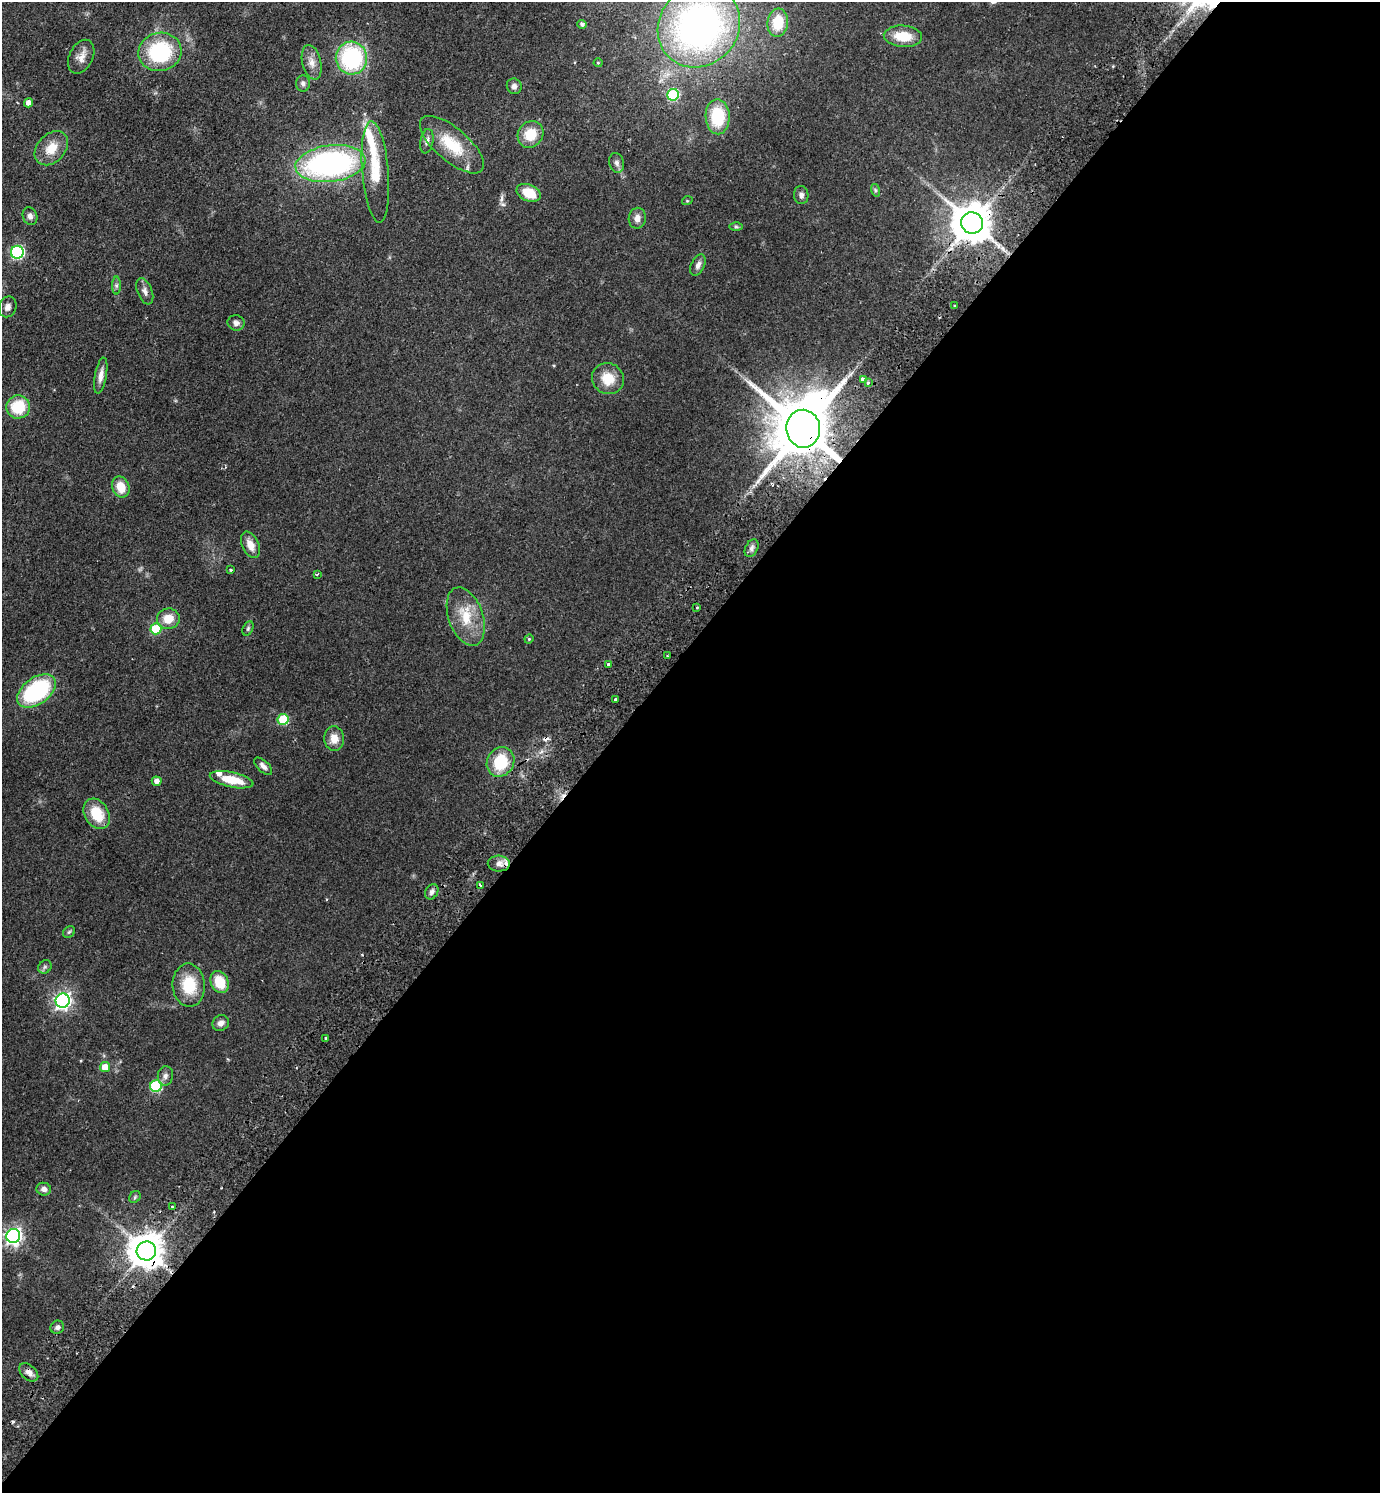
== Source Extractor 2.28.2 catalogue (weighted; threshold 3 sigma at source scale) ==
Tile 12 of 4 x 4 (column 4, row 3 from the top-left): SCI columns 4479-5856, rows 1533-3023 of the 6059 x 6046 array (HDU 1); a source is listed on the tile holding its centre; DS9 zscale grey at full resolution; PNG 1382 x 1495 px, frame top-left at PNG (2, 2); each listed source drawn as its Kron ellipse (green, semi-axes under 4 px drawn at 4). Shown black and unused: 56% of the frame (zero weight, under 2 of 3 exposures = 3% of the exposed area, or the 3 px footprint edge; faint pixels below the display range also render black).
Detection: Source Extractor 2.28.2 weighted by HDU 2 'WHT'; one run over the whole footprint, this tile lists its part. Background 0.0488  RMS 0.0049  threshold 0.0222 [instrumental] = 3 sigma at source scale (4.5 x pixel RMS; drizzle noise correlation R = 1.50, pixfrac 1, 0.05/0.05 arcsec/px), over >= 5 px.
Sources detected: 91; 5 cosmic-ray / hot-pixel residue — neither listed nor drawn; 2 inside a brighter listed object's ellipse — not listed separately; the other 84 listed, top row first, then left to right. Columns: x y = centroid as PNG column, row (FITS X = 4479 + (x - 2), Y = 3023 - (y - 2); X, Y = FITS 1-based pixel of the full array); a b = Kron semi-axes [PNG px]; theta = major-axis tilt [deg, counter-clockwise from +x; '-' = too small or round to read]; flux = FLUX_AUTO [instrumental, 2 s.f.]
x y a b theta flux
778 23 14 10 83 14
582 24 5 4 - 1.3
699 26 43 39 46 210
903 36 19 10 -4 11
160 52 22 19 13 38
81 57 18 11 64 4.2
351 58 16 15 - 54
312 62 17 9 -77 4.2
598 63 4 4 - 0.52
303 83 8 7 - 1.6
514 86 8 7 - 1.8
673 95 6 6 - 37
29 103 4 4 - 3.4
718 117 17 12 -89 22
530 134 14 12 53 11
427 141 12 6 80 1.9
452 145 40 16 -41 19
51 148 19 14 47 9
617 163 10 7 -73 1.8
330 164 35 18 7 130
375 172 51 13 -85 16
875 190 6 4 -72 0.78
529 193 13 8 -22 11
801 195 9 7 -86 1.9
687 201 5 3 - 0.45
30 216 9 7 -69 2.1
637 218 10 8 80 3
972 223 11 10 - 1500
736 227 6 4 -1 0.83
17 252 6 6 - 73
698 265 11 6 65 2.2
116 286 9 4 90 1.2
145 291 14 7 -68 2.3
955 306 3 3 - 1
8 307 10 8 67 2.2
236 323 8 7 - 1.9
101 376 18 6 80 3.4
608 379 16 15 - 9.5
863 379 4 3 - 6.7
868 383 3 3 - 1.6
18 407 12 11 - 16
803 429 19 17 -83 4300
121 487 11 8 -70 8
250 545 14 8 -65 4.7
752 548 9 6 62 1.8
230 570 3 3 - 0.88
317 574 3 3 - 0.56
697 608 4 2 - 0.41
466 617 30 17 -71 15
168 619 11 10 - 7.1
248 628 7 5 64 0.85
156 629 5 5 - 21
529 639 5 4 - 0.54
667 656 2 2 - 0.51
608 664 3 3 - 1.7
37 691 22 13 35 50
616 699 3 3 - 1.5
283 719 5 5 - 23
334 738 12 10 -85 5
500 762 15 13 56 19
263 766 11 5 -43 2.1
232 780 22 7 -12 12
157 781 5 4 - 2.4
97 814 16 12 -60 14
499 864 11 8 -3 3.3
480 885 3 2 - 1.1
432 892 8 6 57 1.7
69 932 7 5 44 0.82
45 967 7 6 - 1.2
219 982 11 8 -66 12
189 985 21 16 -86 17
63 1001 7 7 - 180
221 1023 9 7 36 2.5
326 1038 3 3 - 0.76
105 1067 5 5 - 7.1
165 1076 10 7 81 1.9
156 1086 6 5 - 38
44 1189 7 6 - 2
135 1197 6 5 - 0.84
172 1207 3 2 - 0.82
13 1236 7 7 - 180
146 1251 9 9 - 1100
57 1327 7 6 - 1.7
29 1372 11 7 -43 2.7
Overlapping masked pixels (flux is a lower limit): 4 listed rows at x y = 972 223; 803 429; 500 762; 146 1251
Isophote crosses this tile's border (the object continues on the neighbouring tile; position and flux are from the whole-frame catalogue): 1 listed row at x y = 699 26